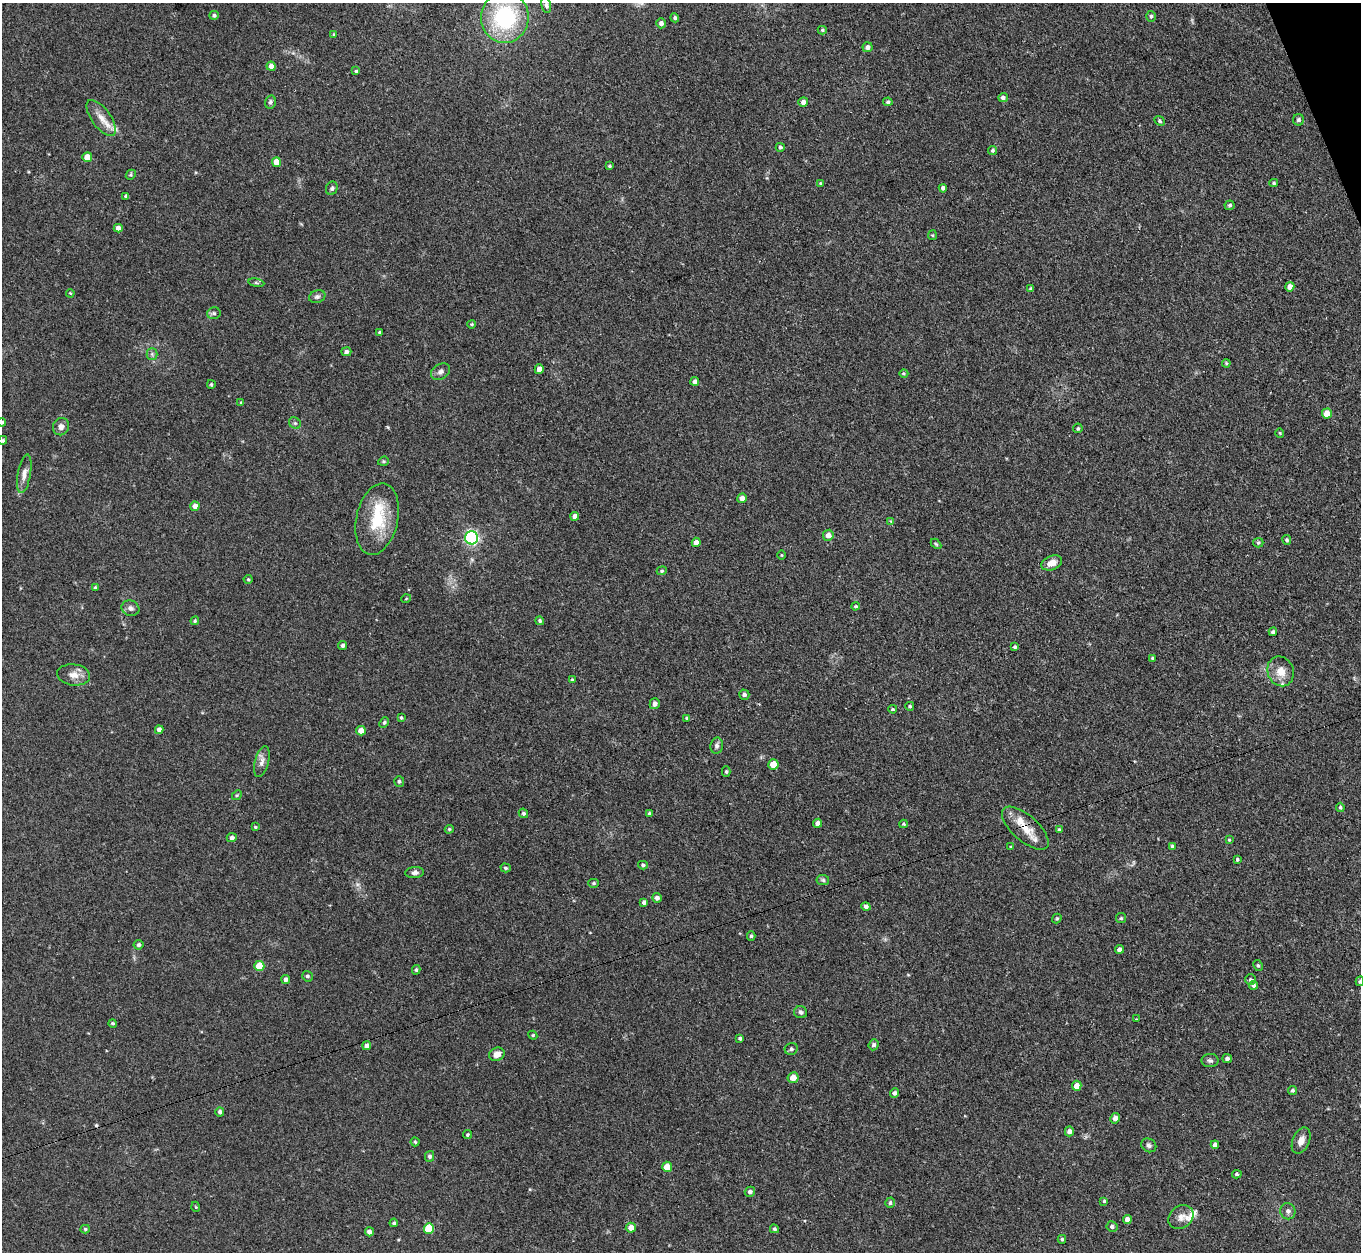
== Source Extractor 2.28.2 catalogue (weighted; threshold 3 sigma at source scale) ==
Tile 10 of 4 x 4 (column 2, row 3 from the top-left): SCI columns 1397-2755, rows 1560-2809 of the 5509 x 5488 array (HDU 1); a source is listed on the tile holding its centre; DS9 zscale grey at full resolution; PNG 1363 x 1254 px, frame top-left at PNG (2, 3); each listed source drawn as its Kron ellipse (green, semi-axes under 4 px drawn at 4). Shown black and unused: <1% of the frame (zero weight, under 3 of 4 exposures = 5% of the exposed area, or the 3 px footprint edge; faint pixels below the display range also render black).
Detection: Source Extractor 2.28.2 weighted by HDU 2 'WHT'; one run over the whole footprint, this tile lists its part. Background 0.33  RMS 0.0096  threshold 0.0431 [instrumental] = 3 sigma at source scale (4.5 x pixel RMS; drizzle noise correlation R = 1.50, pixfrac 1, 0.05/0.05 arcsec/px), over >= 5 px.
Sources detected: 183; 1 cosmic-ray / hot-pixel residue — neither listed nor drawn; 5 inside a brighter listed object's ellipse — not listed separately; the other 177 listed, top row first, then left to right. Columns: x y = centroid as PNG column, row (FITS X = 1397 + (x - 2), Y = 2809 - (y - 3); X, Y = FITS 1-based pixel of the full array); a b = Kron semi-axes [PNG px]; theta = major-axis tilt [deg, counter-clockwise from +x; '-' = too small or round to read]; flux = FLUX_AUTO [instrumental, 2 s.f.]
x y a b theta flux
546 5 8 5 -78 2.8
214 15 5 4 - 2
1151 16 5 4 - 1.7
505 17 25 23 85 96
675 18 5 4 - 1.9
661 23 5 4 - 3.6
822 30 4 4 - 1.2
334 34 4 3 - 1.1
868 47 5 5 - 3.7
271 66 4 4 - 4.8
356 71 4 4 - 1.5
1003 98 5 4 - 2.1
270 102 7 5 78 2.1
803 102 5 4 - 4.6
888 102 4 4 - 1.6
101 118 21 9 -54 11
1298 120 6 5 - 1.9
1159 121 6 4 -43 1.6
780 147 4 4 - 1.7
993 150 4 4 - 1.6
87 157 5 5 - 13
276 162 5 4 - 12
609 166 4 3 - 1.3
131 175 5 4 - 1.4
821 183 4 4 - 1.3
1274 183 4 3 - 1.2
332 188 7 5 65 2
943 188 4 4 - 2.9
126 196 3 3 - 1.5
1230 205 5 5 - 1.9
118 228 4 4 - 5
932 235 5 4 - 0.98
256 283 8 4 -9 1.6
1290 287 5 4 - 6
1031 289 4 4 - 1.4
70 293 4 3 - 0.82
317 297 8 6 20 2.7
214 313 6 6 - 2.3
472 324 4 3 - 1.2
380 332 3 3 - 1.2
346 352 5 4 - 2.7
152 354 5 5 - 1.9
1226 363 4 4 - 1.1
539 369 5 4 - 6.2
441 372 10 7 31 3.5
904 374 4 3 - 0.9
695 381 4 4 - 2.8
211 384 4 4 - 1.5
241 403 4 3 - 1.1
1327 413 5 5 - 12
2 422 4 4 - 1.6
295 423 6 5 - 1.8
61 427 9 8 - 4.3
1078 428 5 4 - 1.6
1280 433 5 3 - 0.74
3 440 5 4 - 1.4
383 461 5 4 - 1.2
24 474 19 6 80 6.3
742 498 5 4 - 5.6
195 506 4 4 - 5.1
575 516 4 4 - 4.7
377 519 36 21 78 43
891 521 4 4 - 0.89
828 535 5 5 - 6.9
471 538 6 6 - 170
1287 540 5 4 - 1.4
696 542 4 4 - 4.4
1258 543 5 4 - 1.6
936 544 6 3 -45 1.2
782 555 5 3 - 0.86
1052 563 11 7 20 8.4
662 571 5 4 - 1.3
248 579 4 4 - 1.1
95 588 4 3 - 1.4
406 599 5 3 - 0.8
855 606 4 3 - 1.1
130 608 9 7 -19 3.6
195 621 4 3 - 1.2
540 621 5 4 - 1.4
1273 632 4 3 - 1.9
343 645 4 4 - 2.5
1015 647 3 3 - 1.5
1153 658 4 3 - 1.3
1281 671 15 13 -67 12
74 675 16 10 -8 8.8
572 680 4 3 - 1.3
744 695 5 5 - 2.7
655 704 5 5 - 3.8
910 706 4 4 - 1.3
893 709 4 3 - 1
401 718 4 3 - 1.1
687 718 4 3 - 1.1
384 722 6 4 51 1.6
159 730 4 4 - 3.3
361 731 5 4 - 7.5
717 746 8 6 79 2.8
262 762 16 7 75 5.2
773 764 5 5 - 13
726 772 5 4 - 1.3
399 781 5 5 - 1.8
237 795 5 4 - 1.2
1340 807 4 4 - 1.5
523 813 5 4 - 1.6
649 813 4 4 - 1.4
818 823 4 4 - 4
903 824 4 4 - 1.1
255 827 4 3 - 0.97
1025 828 29 13 -41 19
449 829 5 3 - 1.2
1059 830 4 4 - 1.5
232 838 5 4 - 2.5
1229 840 4 4 - 0.9
1172 846 3 3 - 1.4
1011 847 4 4 - 0.84
1237 859 3 3 - 1.3
643 865 5 4 - 1.7
506 868 5 4 - 1.5
415 873 9 5 5 3.3
823 880 6 5 - 1.6
593 883 5 4 - 1.4
657 898 5 5 - 3.3
644 902 4 4 - 2.4
866 907 5 4 - 2.4
1121 918 5 5 - 1.3
1057 919 5 4 - 1.1
751 936 5 4 - 1.5
139 945 5 5 - 2
1120 949 4 4 - 3.4
259 966 5 5 - 17
1258 966 6 4 -61 1.4
416 970 5 4 - 1.5
307 976 5 5 - 1.9
286 979 4 4 - 2.9
1251 980 5 5 - 1.7
1360 981 5 4 - 1.5
1253 985 4 4 - 2.2
801 1012 6 6 - 2.3
1136 1019 3 3 - 1.2
113 1023 4 4 - 1.3
533 1035 4 4 - 1
740 1038 4 3 - 1.5
874 1045 5 5 - 2.5
367 1046 4 4 - 3.5
791 1049 6 5 - 2.4
497 1054 8 6 26 6.9
1227 1059 5 4 - 2.4
1210 1061 8 6 -2 2.4
793 1078 5 5 - 7.6
1077 1086 5 4 - 7.4
1292 1090 4 4 - 1.4
895 1093 5 4 - 2.8
220 1112 4 4 - 2.4
1115 1118 5 4 - 4.5
1069 1131 5 4 - 3.5
467 1135 4 4 - 1.5
1301 1140 14 8 66 6.8
415 1142 4 4 - 1.2
1149 1145 8 6 -33 2.6
1215 1145 4 4 - 3.6
430 1156 5 4 - 2.1
667 1167 5 5 - 11
1237 1174 5 4 - 1.5
750 1192 5 5 - 2.6
1104 1201 4 4 - 1.3
890 1203 5 4 - 1.6
196 1207 5 3 - 0.87
1288 1211 8 7 - 3.3
1181 1217 13 11 39 6.8
1127 1220 4 4 - 5.5
394 1223 4 4 - 1.6
1112 1227 5 5 - 2.1
631 1228 5 5 - 7
85 1229 4 4 - 1.4
429 1229 5 5 - 30
774 1229 4 4 - 1.6
369 1232 4 4 - 3.6
1062 1239 4 4 - 1.5
Overlapping masked pixels (flux is a lower limit): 1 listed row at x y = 1025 828
Isophote crosses this tile's border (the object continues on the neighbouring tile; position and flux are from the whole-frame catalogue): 3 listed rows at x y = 2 422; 3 440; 1360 981